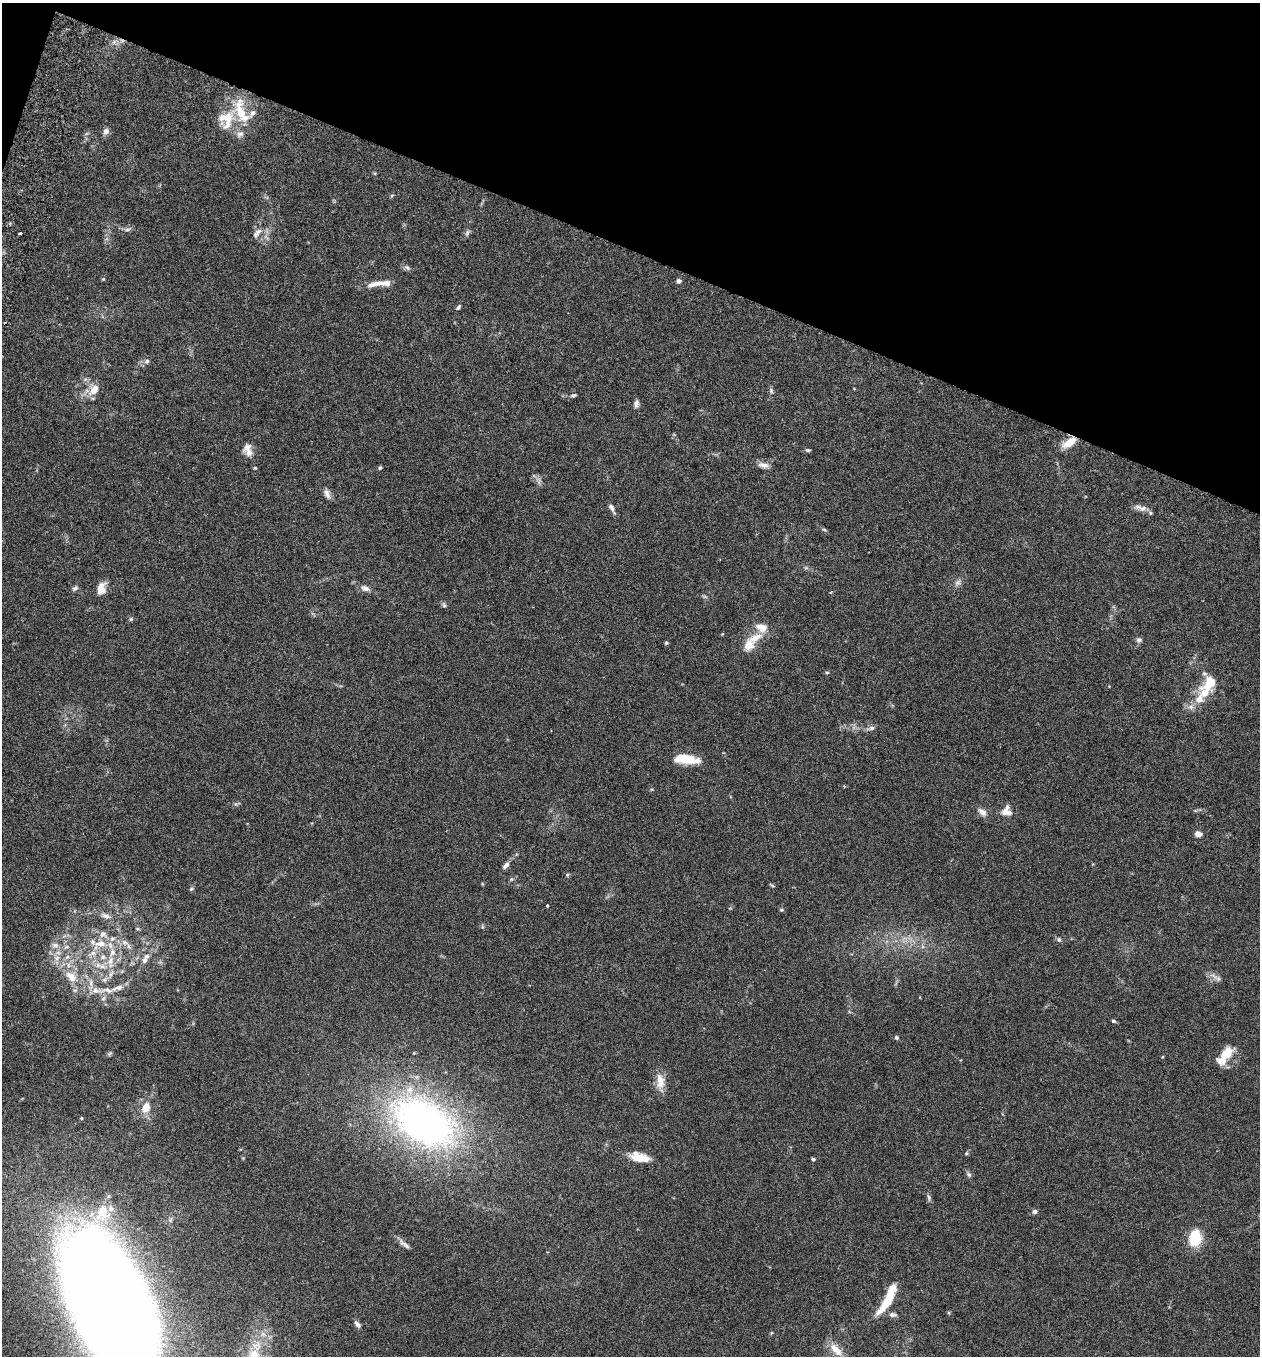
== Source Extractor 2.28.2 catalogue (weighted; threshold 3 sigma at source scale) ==
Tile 2 of 4 x 4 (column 2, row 1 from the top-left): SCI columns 1450-2707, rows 4089-5442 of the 5544 x 5466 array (HDU 1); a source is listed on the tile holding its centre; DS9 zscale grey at full resolution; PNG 1262 x 1358 px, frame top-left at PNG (2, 3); no overlay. Shown black and unused: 19% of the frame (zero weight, under 3 of 6 exposures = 3% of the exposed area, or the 3 px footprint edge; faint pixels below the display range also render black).
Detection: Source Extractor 2.28.2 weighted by HDU 2 'WHT'; one run over the whole footprint, this tile lists its part. Background 0.0171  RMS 0.002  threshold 0.008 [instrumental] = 3 sigma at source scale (4.09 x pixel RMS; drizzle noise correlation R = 1.36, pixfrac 0.8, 0.05/0.05 arcsec/px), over >= 5 px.
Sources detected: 124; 2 too faint to see at this stretch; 2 inside a brighter object's white glare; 1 cosmic-ray / hot-pixel residue — not listed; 26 inside a brighter listed object's ellipse — not listed separately; the other 93 listed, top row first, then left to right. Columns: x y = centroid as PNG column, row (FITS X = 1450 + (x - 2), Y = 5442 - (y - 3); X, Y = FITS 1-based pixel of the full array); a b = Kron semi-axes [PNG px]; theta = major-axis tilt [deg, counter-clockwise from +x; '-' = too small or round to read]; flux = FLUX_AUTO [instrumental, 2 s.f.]
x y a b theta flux
241 111 41 19 -71 7
222 117 15 11 61 2
106 131 10 8 58 0.67
392 195 6 3 20 0.21
127 229 9 4 9 0.43
20 233 3 2 - 0.25
467 233 10 5 72 0.44
256 234 11 7 63 0.87
407 268 8 6 -48 0.48
103 279 4 4 - 0.18
679 281 5 5 - 0.55
378 283 19 8 10 1.6
458 307 7 4 48 0.36
147 361 8 7 - 0.54
85 379 7 6 - 0.44
94 389 15 10 58 2.4
771 390 8 5 -75 0.38
574 395 8 4 14 0.33
636 404 10 6 87 0.64
1069 442 17 8 32 2.9
808 450 7 4 -7 0.29
249 452 12 10 -12 1.2
763 465 15 7 -12 1
380 468 5 4 - 0.25
327 494 13 7 -64 0.93
611 508 12 5 -59 0.74
1143 508 12 8 11 0.93
824 530 6 4 -29 0.27
806 568 6 4 -18 0.28
958 582 9 7 45 0.65
75 588 8 6 44 0.45
101 588 12 8 77 2.1
365 588 13 7 -19 0.96
444 605 8 5 -64 0.35
131 619 5 5 - 0.26
755 638 21 10 25 2.6
1139 640 8 6 13 0.46
666 643 5 4 - 0.23
827 672 5 4 - 0.25
1210 682 23 15 48 4.3
1191 707 9 8 - 0.91
871 728 8 6 15 0.53
686 759 28 10 -6 4.9
844 786 5 3 - 0.16
1007 811 13 12 - 2
982 812 13 8 -39 1.2
1198 834 5 4 - 2.9
506 865 10 6 44 0.71
567 875 5 4 - 0.22
511 879 6 4 90 0.24
772 885 7 3 -24 0.23
191 889 7 5 17 0.3
547 906 3 3 - 0.31
781 910 5 5 - 0.27
106 916 14 7 -16 1.1
137 929 6 4 -6 0.26
1059 939 7 6 - 0.37
125 942 10 8 -6 1
100 943 19 9 9 2.8
55 945 10 8 -2 1.1
66 947 9 5 26 0.59
93 953 14 7 22 1.4
67 957 7 6 - 0.64
57 958 9 8 - 1.1
145 960 10 7 75 0.88
110 961 15 10 75 2.2
1214 976 16 6 -37 0.95
71 977 22 13 -48 3.9
91 983 11 6 -88 0.97
107 990 29 9 3 2.6
1113 1021 5 4 - 0.31
896 1037 6 5 - 0.32
1227 1053 19 12 45 3.2
110 1054 8 4 44 0.31
660 1081 21 11 -88 2.4
146 1108 12 9 67 2.4
81 1118 4 4 - 0.25
424 1122 68 42 -32 84
966 1153 5 4 - 0.25
638 1158 19 10 -8 3.4
813 1159 4 3 - 0.49
969 1174 8 6 -50 0.45
929 1197 10 5 -76 0.44
111 1208 9 8 - 1
1035 1211 6 5 - 0.55
1195 1239 10 7 83 12
404 1244 18 6 -37 0.88
887 1301 30 8 57 6.5
119 1311 89 50 -59 740
893 1315 10 6 -2 0.73
357 1324 9 5 -51 0.69
771 1333 6 3 71 0.18
836 1350 23 10 -43 2.4
Overlapping masked pixels (flux is a lower limit): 1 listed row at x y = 1069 442
Isophote crosses this tile's border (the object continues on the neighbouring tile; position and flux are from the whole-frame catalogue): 1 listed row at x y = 119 1311